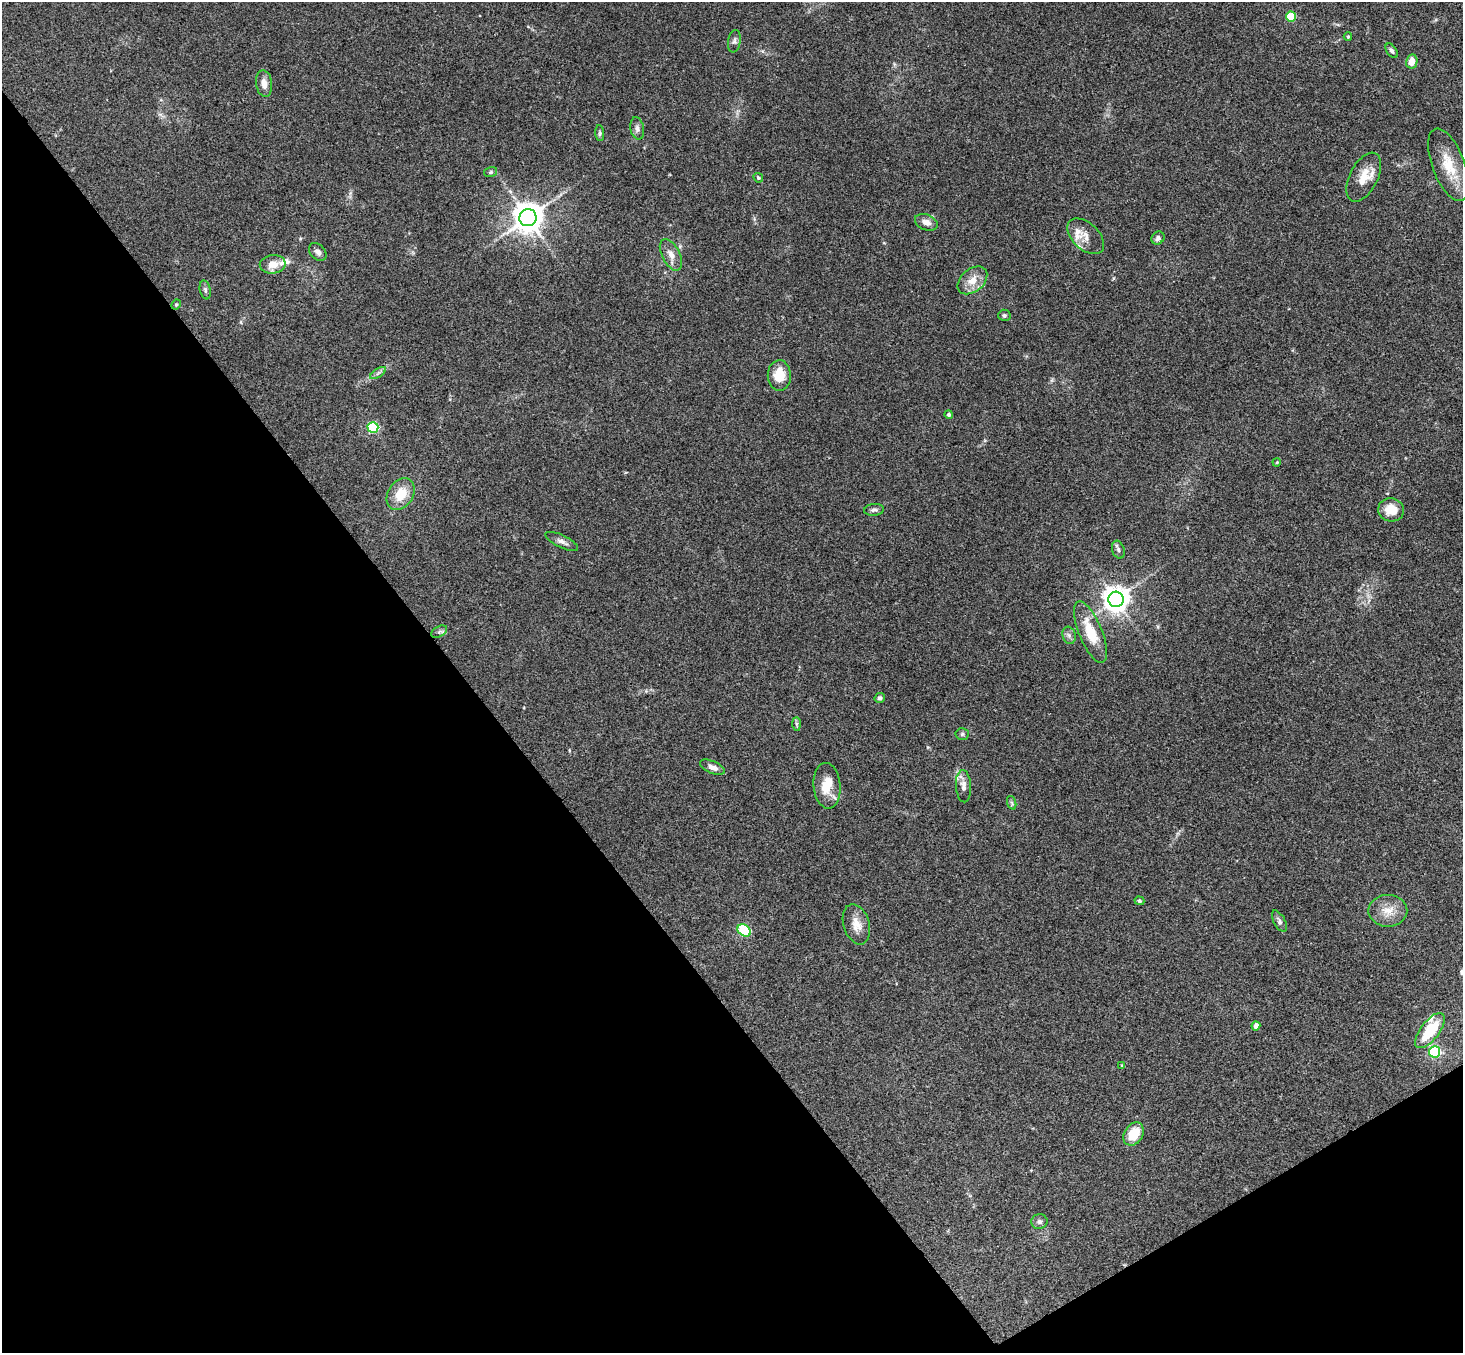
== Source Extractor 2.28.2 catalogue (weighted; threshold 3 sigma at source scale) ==
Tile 14 of 4 x 4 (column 2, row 4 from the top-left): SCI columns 1515-2975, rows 331-1681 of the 5946 x 5927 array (HDU 1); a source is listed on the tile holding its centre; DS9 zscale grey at full resolution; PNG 1465 x 1355 px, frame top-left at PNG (2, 2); each listed source drawn as its Kron ellipse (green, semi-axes under 4 px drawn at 4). Shown black and unused: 35% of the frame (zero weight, under 3 of 4 exposures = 6% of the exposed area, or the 3 px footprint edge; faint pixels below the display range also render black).
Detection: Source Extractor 2.28.2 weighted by HDU 2 'WHT'; one run over the whole footprint, this tile lists its part. Background 0.204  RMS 0.0083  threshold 0.0372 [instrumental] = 3 sigma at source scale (4.5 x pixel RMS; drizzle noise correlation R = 1.50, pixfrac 1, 0.05/0.05 arcsec/px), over >= 5 px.
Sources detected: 59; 4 inside a brighter listed object's ellipse — not listed separately; the other 55 listed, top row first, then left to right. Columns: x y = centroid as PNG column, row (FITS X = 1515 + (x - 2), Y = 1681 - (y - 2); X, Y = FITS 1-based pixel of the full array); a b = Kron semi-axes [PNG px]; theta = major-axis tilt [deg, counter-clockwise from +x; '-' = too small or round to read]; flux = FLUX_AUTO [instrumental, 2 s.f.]
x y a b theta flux
1291 17 5 5 - 36
1348 37 4 4 - 0.93
734 41 11 6 80 2.6
1392 51 8 5 -56 2.4
1412 61 7 5 78 8.3
264 83 13 8 -82 5.6
637 128 11 6 -78 3.1
600 133 8 4 -87 1.4
1448 165 38 16 -69 24
491 172 6 5 - 1.3
1364 177 26 14 63 15
758 178 5 4 - 1.1
528 218 8 8 - 1300
926 222 12 7 -21 5.6
1086 236 22 13 -43 9.8
1158 238 7 6 - 2.5
318 252 10 7 -47 3.5
671 255 17 9 -63 6.5
273 264 13 9 8 9.5
972 280 17 11 40 10
205 290 9 5 -78 2
176 305 5 3 - 1
1004 315 6 5 - 1.4
378 373 9 3 32 2
779 375 15 11 -89 16
949 415 4 4 - 1.4
373 427 5 5 - 76
1277 462 4 3 - 0.68
401 494 17 12 58 17
874 510 10 6 5 2.4
1391 510 13 11 -12 14
562 541 18 6 -26 3.8
1118 550 9 6 -72 2.5
1116 599 7 7 - 860
439 632 8 5 28 1.9
1090 632 33 11 -68 24
1069 635 9 6 -74 2.7
880 698 5 5 - 2
796 724 7 4 -89 1.5
962 734 6 5 - 1.7
712 767 13 6 -24 5
827 786 23 13 -85 17
963 786 16 7 -87 5.7
1012 803 7 4 -71 1.4
1139 901 5 4 - 1.5
1388 911 19 16 0 13
1279 921 12 5 -61 2.7
856 924 20 13 -73 10
744 931 7 5 -36 77
1256 1026 4 4 - 6.1
1430 1031 21 9 52 29
1434 1052 5 5 - 96
1122 1065 3 3 - 0.63
1134 1134 12 9 57 19
1039 1222 8 7 - 2.8